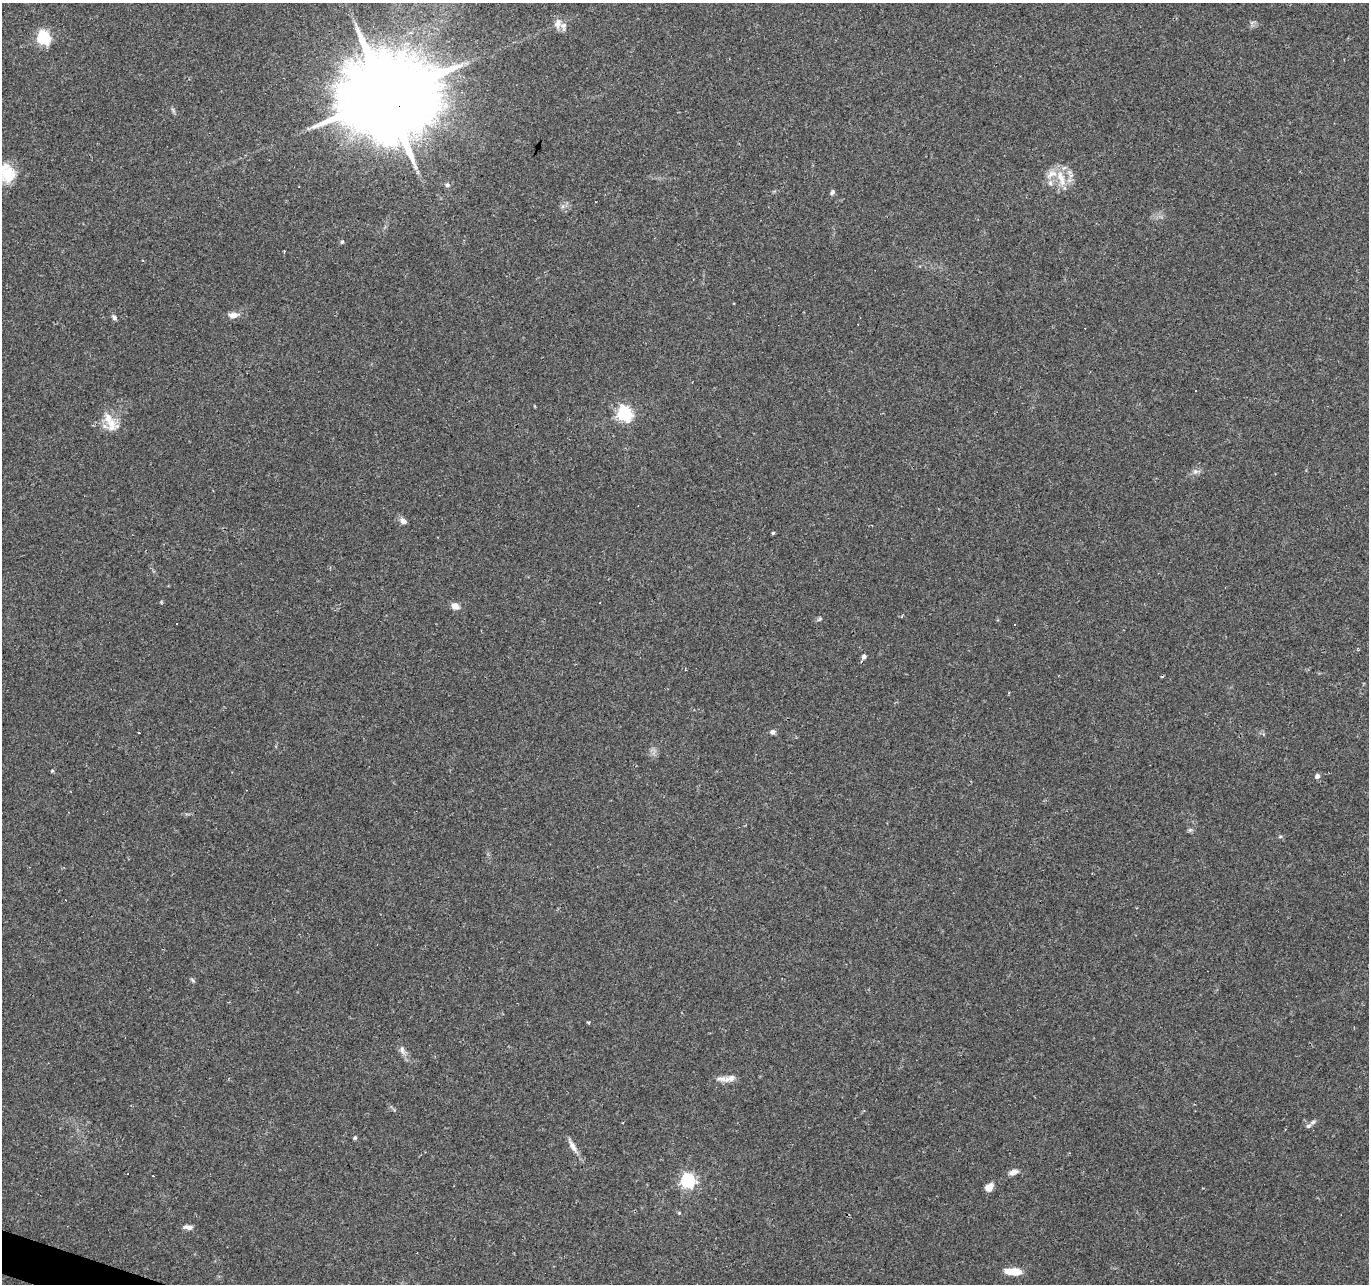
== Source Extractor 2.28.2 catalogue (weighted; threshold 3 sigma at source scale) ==
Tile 7 of 4 x 4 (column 3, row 2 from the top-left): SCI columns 2733-4099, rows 2775-4056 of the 5469 x 5613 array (HDU 1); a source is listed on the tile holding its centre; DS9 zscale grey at full resolution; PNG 1371 x 1286 px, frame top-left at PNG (2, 3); no overlay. Shown black and unused: <1% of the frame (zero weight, under 2 of 3 exposures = <1% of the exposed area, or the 3 px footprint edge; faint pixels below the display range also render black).
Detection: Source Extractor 2.28.2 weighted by HDU 2 'WHT'; one run over the whole footprint, this tile lists its part. Background 0.0249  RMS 0.0036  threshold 0.0161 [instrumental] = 3 sigma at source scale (4.5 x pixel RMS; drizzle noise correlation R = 1.50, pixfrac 1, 0.0396/0.0396 arcsec/px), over >= 5 px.
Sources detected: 55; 10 cosmic-ray / hot-pixel residue — not listed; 5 inside a brighter listed object's ellipse — not listed separately; the other 40 listed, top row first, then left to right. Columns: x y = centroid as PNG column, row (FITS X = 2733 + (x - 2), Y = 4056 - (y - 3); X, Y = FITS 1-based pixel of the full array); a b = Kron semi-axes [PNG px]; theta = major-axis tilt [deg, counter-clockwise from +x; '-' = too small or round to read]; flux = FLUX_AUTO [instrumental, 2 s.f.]
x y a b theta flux
557 24 14 9 78 2.5
44 38 6 6 - 57
386 97 26 23 66 7100
9 174 21 17 28 9.6
1061 178 26 9 -71 5.8
1050 183 8 6 -88 1.2
447 185 6 6 - 0.78
299 186 3 2 - 0.52
832 192 7 5 60 0.87
563 206 6 4 71 0.75
342 242 5 4 - 0.51
233 315 10 6 6 3.1
114 317 7 5 -52 1
624 414 6 6 - 82
112 425 20 17 -64 6
1195 471 8 7 - 1.2
403 521 8 6 -37 1.9
773 533 3 3 - 0.48
161 602 4 4 - 0.33
455 606 9 7 -24 2.5
819 619 8 4 28 0.62
864 656 5 5 - 1.4
772 732 7 6 - 1.2
52 771 5 4 - 0.42
1317 776 5 5 - 1.4
1190 830 6 6 - 0.68
1280 837 6 4 0 0.46
193 980 7 4 -46 0.55
588 1022 4 3 - 0.5
402 1050 15 6 -73 1.8
730 1078 17 8 17 2.5
1308 1126 9 6 38 1.1
355 1138 5 4 - 0.59
573 1147 18 7 -57 2.6
1013 1172 9 5 25 2.4
688 1180 6 6 - 71
989 1187 9 7 48 3.2
679 1213 5 4 - 0.37
188 1227 11 5 -4 1.8
1014 1271 16 6 -3 8
Overlapping masked pixels (flux is a lower limit): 1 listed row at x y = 386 97
Isophote crosses this tile's border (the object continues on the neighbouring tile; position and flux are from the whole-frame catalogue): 1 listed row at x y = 9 174